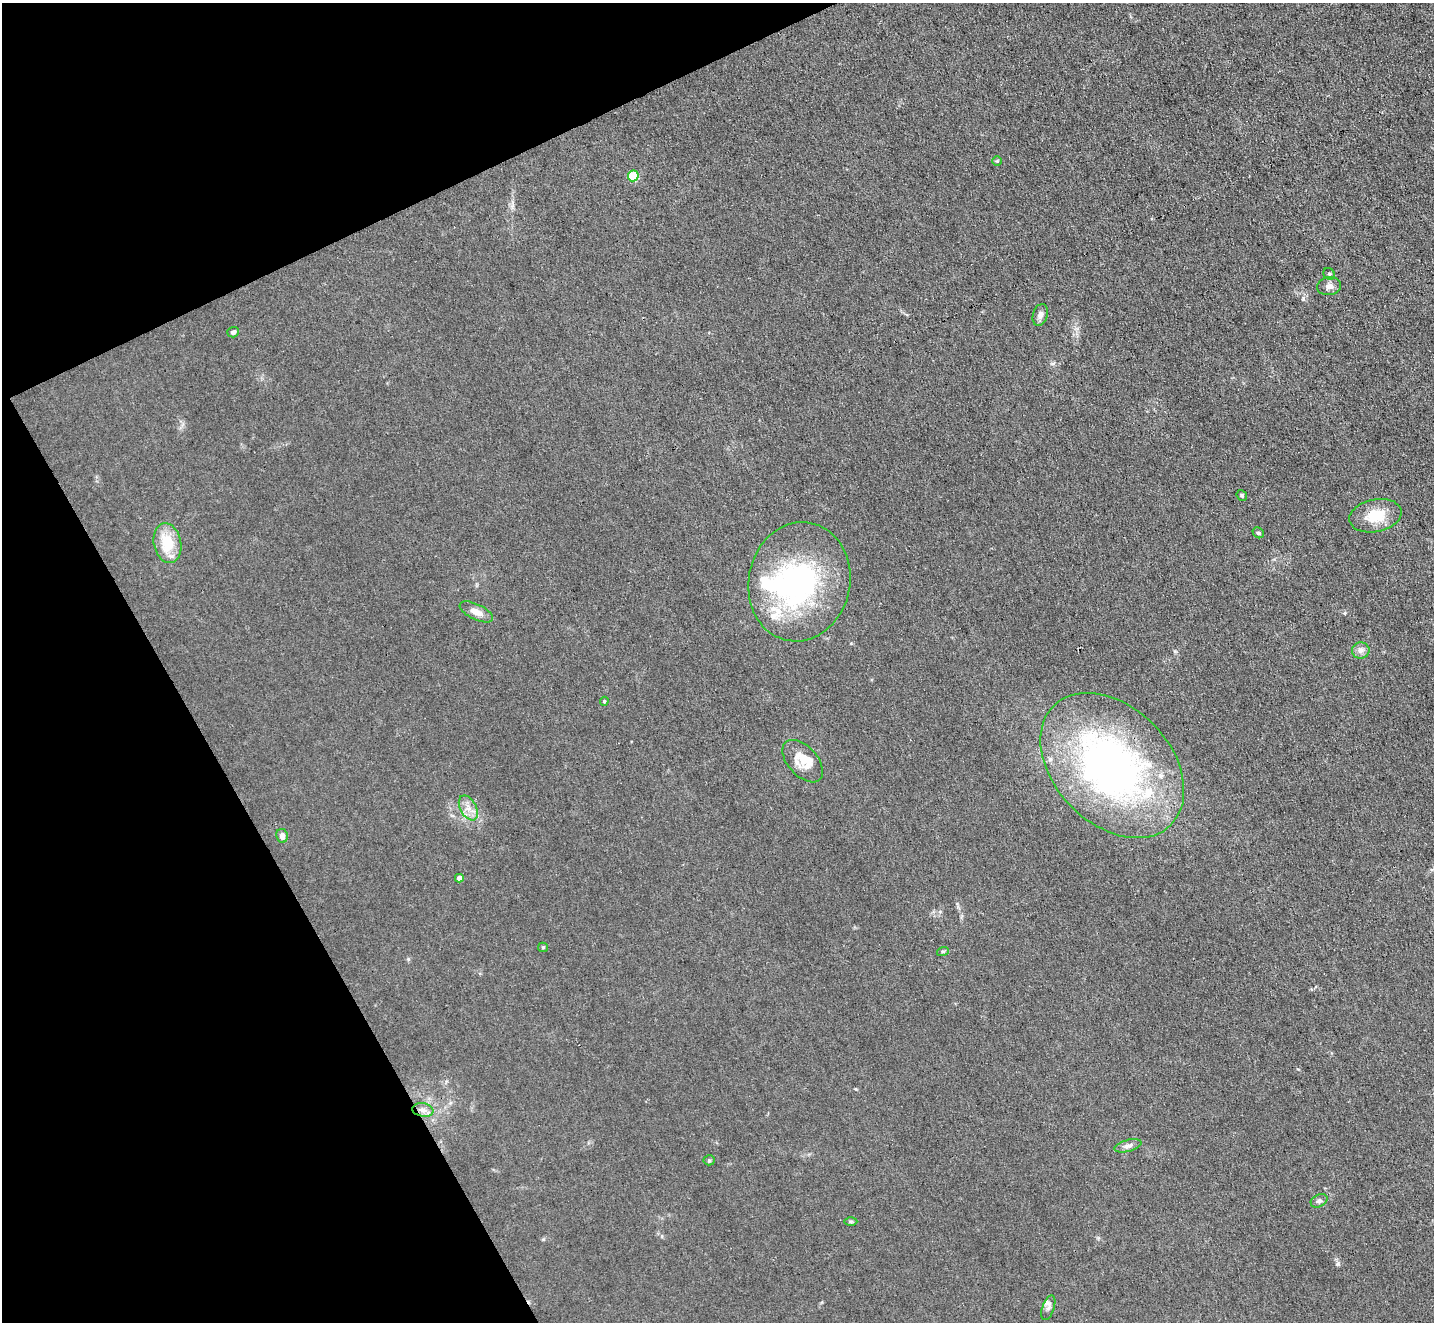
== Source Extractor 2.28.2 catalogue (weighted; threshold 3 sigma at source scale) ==
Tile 5 of 4 x 4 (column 1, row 2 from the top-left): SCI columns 1-1432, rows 2791-4110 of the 5729 x 5718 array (HDU 1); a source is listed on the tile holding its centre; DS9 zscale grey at full resolution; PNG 1436 x 1324 px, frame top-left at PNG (2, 3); each listed source drawn as its Kron ellipse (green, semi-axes under 4 px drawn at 4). Shown black and unused: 22% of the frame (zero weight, under 3 of 4 exposures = <1% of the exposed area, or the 3 px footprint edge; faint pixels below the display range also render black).
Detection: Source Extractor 2.28.2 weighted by HDU 2 'WHT'; one run over the whole footprint, this tile lists its part. Background 0.0461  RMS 0.007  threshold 0.0315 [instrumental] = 3 sigma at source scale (4.5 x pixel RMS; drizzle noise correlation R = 1.50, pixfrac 1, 0.05/0.05 arcsec/px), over >= 5 px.
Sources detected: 36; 3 inside a brighter object's white glare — neither listed nor drawn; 6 inside a brighter listed object's ellipse — not listed separately; the other 27 listed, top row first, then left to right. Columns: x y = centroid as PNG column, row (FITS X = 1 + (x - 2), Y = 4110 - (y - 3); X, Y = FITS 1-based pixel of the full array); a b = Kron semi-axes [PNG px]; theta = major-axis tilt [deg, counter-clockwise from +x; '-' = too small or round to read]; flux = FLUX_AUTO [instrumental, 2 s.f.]
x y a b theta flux
997 161 5 4 - 0.85
633 176 5 5 - 21
1329 274 6 5 - 1.2
1329 286 12 9 12 3.6
1040 315 11 7 72 3.2
233 332 6 5 - 1.9
1242 495 6 4 -50 1.1
1375 516 26 16 12 19
1258 533 6 5 - 1.2
167 543 20 13 -79 20
799 582 60 50 78 130
476 612 18 7 -26 6.6
1361 650 9 8 - 3.4
604 701 4 3 - 0.86
803 761 25 14 -48 13
1112 765 84 58 -46 290
468 808 13 8 -61 5.7
282 836 7 5 -79 3.5
459 878 4 4 - 3.9
543 947 5 4 - 0.84
943 951 6 4 18 0.98
423 1110 10 6 -9 3.6
1128 1146 14 6 16 3.1
709 1160 5 5 - 0.96
1319 1201 9 6 27 2
851 1222 6 4 0 0.96
1048 1308 13 6 71 2.8
Overlapping masked pixels (flux is a lower limit): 1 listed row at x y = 1112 765
Unlisted compact peaks at least as high as the median listed source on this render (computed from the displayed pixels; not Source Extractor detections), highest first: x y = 1338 1264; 1303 299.